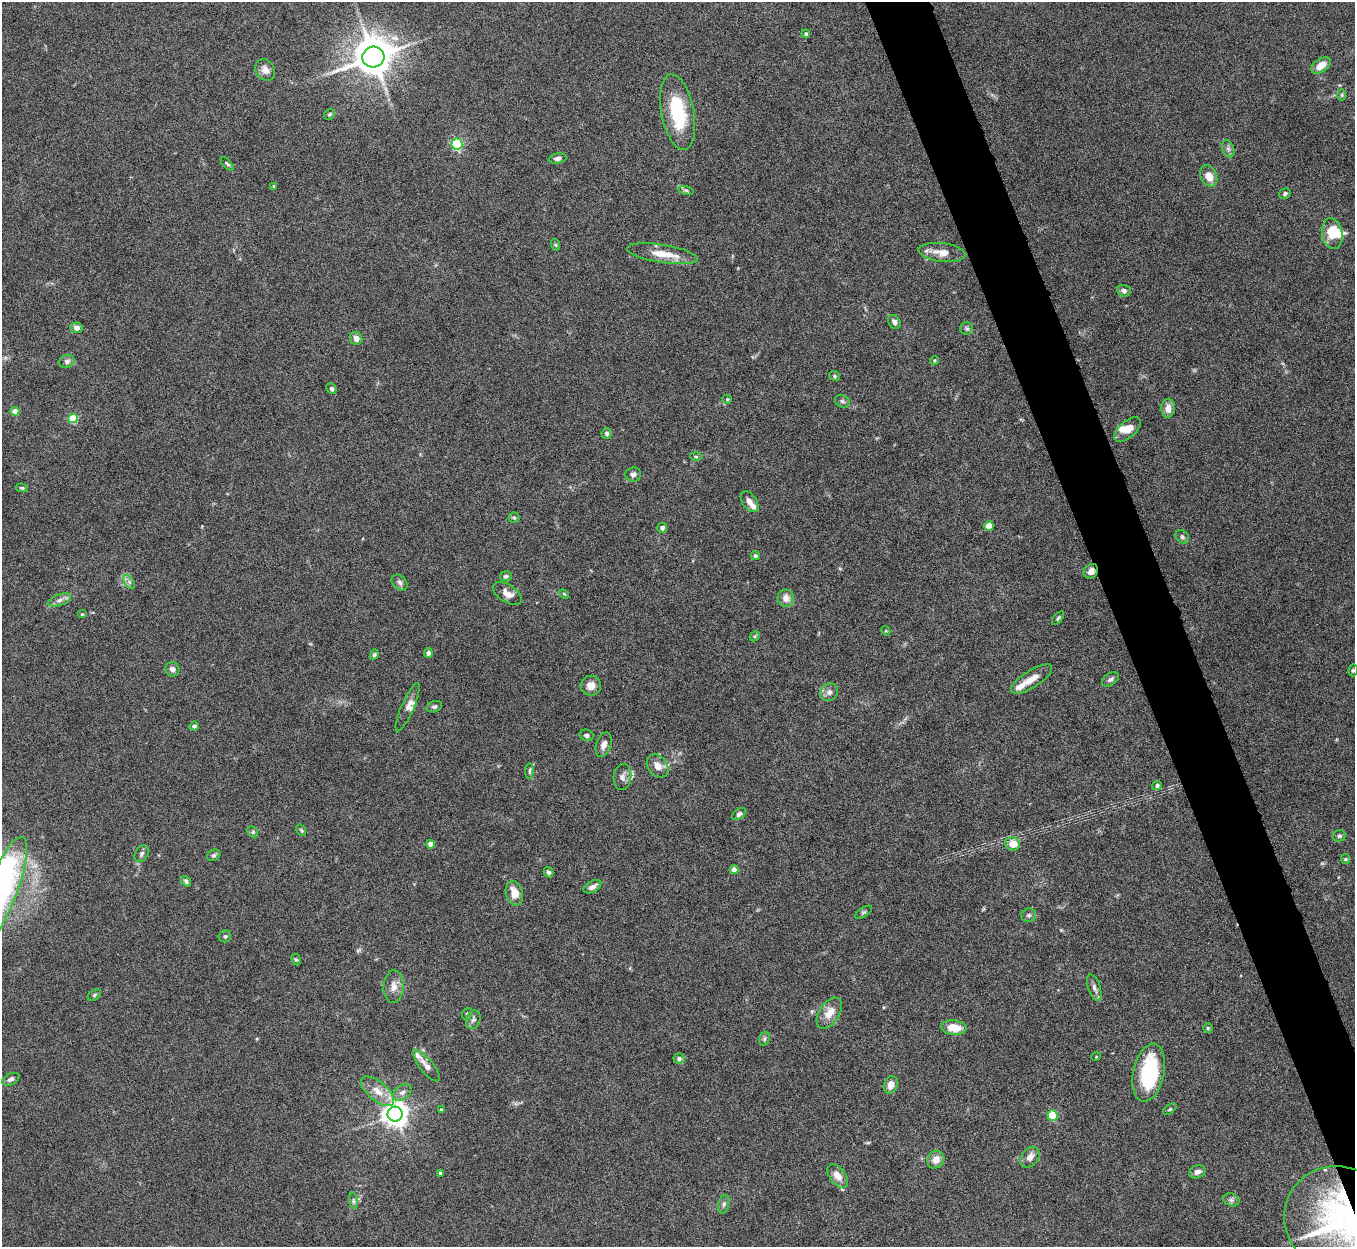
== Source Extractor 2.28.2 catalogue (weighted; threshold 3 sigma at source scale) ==
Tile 6 of 4 x 4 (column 2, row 2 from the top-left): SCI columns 1356-2708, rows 2640-3884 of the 5422 x 5403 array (HDU 1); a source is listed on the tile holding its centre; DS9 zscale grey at full resolution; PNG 1357 x 1249 px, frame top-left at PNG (2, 2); each listed source drawn as its Kron ellipse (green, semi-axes under 4 px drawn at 4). Shown black and unused: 4% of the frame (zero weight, under 8 of 15 exposures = <1% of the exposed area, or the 3 px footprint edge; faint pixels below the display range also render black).
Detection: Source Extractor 2.28.2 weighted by HDU 2 'WHT'; one run over the whole footprint, this tile lists its part. Background 0.161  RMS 0.0048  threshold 0.0196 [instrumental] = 3 sigma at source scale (4.09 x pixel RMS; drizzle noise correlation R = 1.36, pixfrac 0.8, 0.05/0.05 arcsec/px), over >= 5 px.
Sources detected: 133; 3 inside a brighter object's white glare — neither listed nor drawn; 8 inside a brighter listed object's ellipse — not listed separately; the other 122 listed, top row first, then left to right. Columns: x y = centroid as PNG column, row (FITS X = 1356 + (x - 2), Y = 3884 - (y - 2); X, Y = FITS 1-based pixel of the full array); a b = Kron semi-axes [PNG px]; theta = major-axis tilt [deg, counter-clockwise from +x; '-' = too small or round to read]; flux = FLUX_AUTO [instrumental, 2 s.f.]
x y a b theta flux
806 34 4 4 - 0.95
373 57 11 10 - 1200
1321 65 11 6 35 4.7
265 70 11 9 -56 3
1342 95 6 4 90 0.58
678 112 38 16 -79 27
329 114 6 5 - 0.62
457 144 5 5 - 48
1228 149 9 5 -69 1.3
558 158 9 5 10 1.4
227 164 8 3 -46 0.68
1209 176 11 8 -63 4.9
274 186 4 3 - 0.42
686 190 7 4 -13 0.8
1285 194 6 5 - 0.86
1332 234 15 10 -80 9.2
556 245 6 4 -71 0.62
942 252 24 9 -6 5.6
663 254 36 9 -9 9.1
1124 291 7 5 -19 1.6
894 322 7 6 - 1.6
76 328 6 5 - 2.3
967 329 6 6 - 0.95
356 338 6 6 - 2.6
934 360 5 4 - 0.55
67 361 8 6 16 1.5
834 376 6 4 -23 0.67
332 389 6 4 -46 0.95
727 399 5 4 - 0.47
842 401 7 6 - 0.97
1168 408 9 7 87 3.7
15 411 4 4 - 5
73 418 5 5 - 18
1128 429 16 8 41 5.9
607 434 5 5 - 1.1
696 457 6 4 -3 0.53
633 474 8 7 - 1.4
22 488 6 4 -10 0.64
749 502 12 7 -55 3.2
514 518 5 5 - 0.63
989 526 5 5 - 10
662 528 5 5 - 1.1
1182 537 7 6 - 1
755 556 4 4 - 0.8
1091 571 8 6 46 2.8
506 576 6 5 - 0.98
129 582 8 4 -54 1.1
400 583 9 6 -46 1.4
507 593 16 8 -31 3.5
564 594 6 3 -45 0.47
786 598 8 8 - 3.5
59 600 12 5 20 2
82 614 5 4 - 0.57
1058 618 8 4 51 0.78
886 631 5 3 - 0.41
755 636 5 4 - 0.64
428 653 5 4 - 1.2
374 655 5 4 - 0.86
172 669 7 7 - 2
1353 670 6 4 75 0.73
1032 679 23 8 32 5.2
1110 679 9 6 35 1.3
591 686 10 10 - 3.7
829 692 9 8 - 1.8
408 707 26 6 66 2.8
434 707 8 5 16 1
194 726 4 4 - 1.3
586 735 7 5 -14 1.1
604 745 13 7 71 2.6
658 766 12 9 -50 4.2
529 771 8 4 90 0.87
622 777 13 9 86 2.2
1157 786 5 4 - 1
739 814 8 5 32 1.1
301 830 6 3 -54 0.56
253 832 6 4 -46 0.69
1339 836 6 5 - 0.87
431 844 4 4 - 3.3
1013 844 7 6 - 5.5
141 854 9 6 59 1.3
214 855 7 5 29 0.92
1345 859 5 4 - 0.5
734 870 4 4 - 2.9
549 872 5 4 - 0.95
186 881 6 4 -50 1.1
592 887 9 5 29 1.9
2 892 59 15 69 70
514 893 12 8 -76 5.8
863 912 9 4 35 0.75
1029 915 7 6 - 1.1
225 936 6 6 - 0.88
296 960 6 4 -60 0.69
394 987 16 10 87 3.7
1094 988 14 6 -72 1.9
94 995 7 5 37 0.81
829 1013 17 10 57 5.6
467 1014 6 5 - 0.74
473 1020 9 7 68 1.5
954 1028 13 7 -6 7
1208 1028 5 4 - 0.56
764 1039 7 5 73 0.76
1096 1057 5 3 - 0.33
679 1059 5 5 - 0.93
426 1066 20 6 -50 3.4
1149 1073 29 15 78 32
11 1079 9 5 24 1.6
891 1085 9 7 70 3.5
378 1091 20 9 -40 5.7
402 1092 10 7 38 1.9
1170 1109 8 4 36 0.67
441 1110 4 4 - 0.84
395 1114 7 7 - 460
1053 1116 5 5 - 22
1030 1157 11 8 52 2.8
936 1160 9 8 - 3.8
1197 1172 8 6 24 1.8
440 1173 3 3 - 0.92
838 1176 13 8 -53 4.3
1231 1200 8 6 -21 1.3
353 1201 8 4 -82 0.91
724 1204 9 5 76 1.2
1341 1220 58 53 -26 140
Overlapping masked pixels (flux is a lower limit): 2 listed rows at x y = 1091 571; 1341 1220
Isophote crosses this tile's border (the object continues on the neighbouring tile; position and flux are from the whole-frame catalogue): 2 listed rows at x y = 2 892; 1341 1220